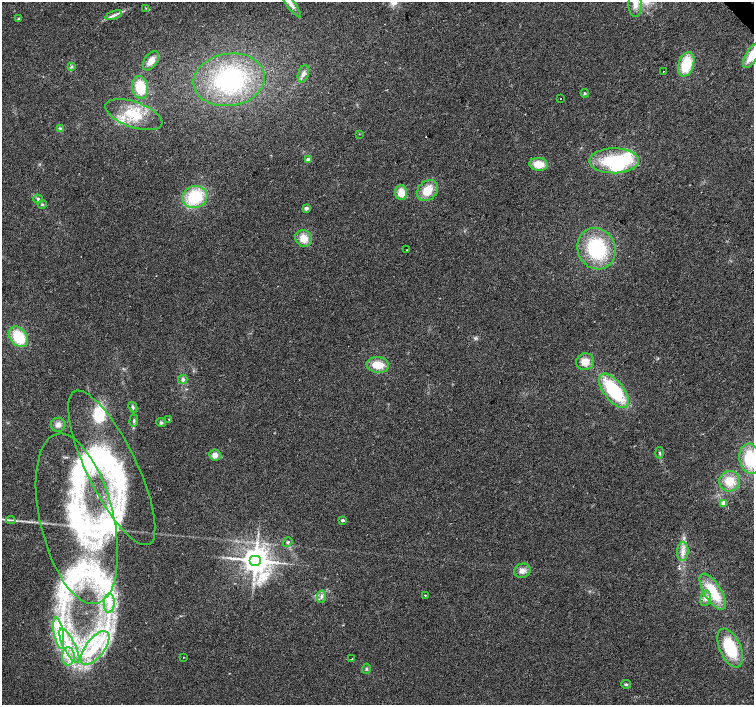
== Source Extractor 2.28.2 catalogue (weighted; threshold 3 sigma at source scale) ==
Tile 10 of 4 x 4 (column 2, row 3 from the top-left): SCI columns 1506-3008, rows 1618-3022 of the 6013 x 5980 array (HDU 1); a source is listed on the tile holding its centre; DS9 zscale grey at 2 x 2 block average (1 PNG px = mean of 2 x 2 image px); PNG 756 x 707 px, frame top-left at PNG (2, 2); each listed source drawn as its Kron ellipse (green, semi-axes under 4 px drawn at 4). Shown black and unused: <1% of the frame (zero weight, under 2 of 3 exposures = <1% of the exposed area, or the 3 px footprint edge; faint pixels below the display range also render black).
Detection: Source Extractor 2.28.2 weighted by HDU 2 'WHT'; one run over the whole footprint, this tile lists its part. Background 0.0373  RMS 0.0076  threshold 0.0343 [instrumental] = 3 sigma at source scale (4.5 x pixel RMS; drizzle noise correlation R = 1.50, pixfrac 1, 0.0396/0.0396 arcsec/px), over >= 5 px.
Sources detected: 83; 3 inside a brighter object's white glare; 1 cosmic-ray / hot-pixel residue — neither listed nor drawn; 12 inside a brighter listed object's ellipse — not listed separately; the other 67 listed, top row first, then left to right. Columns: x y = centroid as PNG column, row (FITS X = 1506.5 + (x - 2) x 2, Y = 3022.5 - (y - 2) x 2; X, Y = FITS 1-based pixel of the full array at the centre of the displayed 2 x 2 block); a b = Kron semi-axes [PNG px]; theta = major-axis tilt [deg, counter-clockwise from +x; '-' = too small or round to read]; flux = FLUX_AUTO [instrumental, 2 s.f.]
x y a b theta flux
291 4 17 4 -53 10
635 5 12 6 -89 15
146 8 3 2 - 1.1
114 15 9 3 19 6.1
18 18 3 2 - 1.5
752 55 14 6 58 36
151 61 11 6 54 15
686 64 13 7 72 60
72 66 4 2 - 2
663 71 2 2 - 0.68
303 74 9 5 73 7.3
229 80 36 26 8 210
140 87 11 8 -79 52
585 93 4 3 - 1.9
561 99 2 2 - 0.96
134 115 30 12 -19 58
60 129 3 3 - 2.1
359 134 2 2 - 0.68
308 160 3 2 - 16
614 161 25 12 1 110
539 164 9 6 -7 28
427 191 12 9 44 34
401 193 7 6 - 24
195 197 13 11 15 83
38 199 5 3 - 2.8
42 204 4 3 - 2
306 208 4 3 - 5.7
304 238 9 8 - 22
597 249 21 19 -66 130
406 250 2 2 - 1.2
18 337 11 8 -51 62
585 362 9 8 - 18
378 365 11 7 -7 30
183 379 5 4 - 4.6
614 391 20 10 -52 120
133 407 5 3 - 3
169 419 2 2 - 1.1
134 421 6 3 87 3.1
161 422 5 4 - 2.8
58 425 7 7 - 8.5
660 453 6 2 -86 2.4
215 455 6 5 - 10
750 459 15 10 -80 73
112 468 85 25 -64 260
730 481 10 10 - 32
724 503 3 2 - 24
77 519 87 37 -77 390
11 520 5 2 - 2.6
342 520 3 2 - 4.8
288 542 5 3 - 2.7
683 552 9 5 85 11
255 560 6 5 - 2700
522 571 8 7 - 11
713 592 20 8 -58 59
425 595 2 2 - 3.2
321 596 6 4 78 5.3
705 598 8 5 79 8.2
109 603 10 5 86 12
59 633 16 5 -80 20
69 646 19 6 -63 31
95 648 20 9 52 54
730 648 21 10 -66 88
68 656 9 6 87 17
183 657 2 2 - 0.97
352 659 3 2 - 2.2
366 669 5 3 - 2.5
626 684 5 3 - 2.2
Isophote crosses this tile's border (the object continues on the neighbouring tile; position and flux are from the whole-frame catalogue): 3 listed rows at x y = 291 4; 752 55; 750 459
Diffuse or blended objects may show on this block-average render without a row.